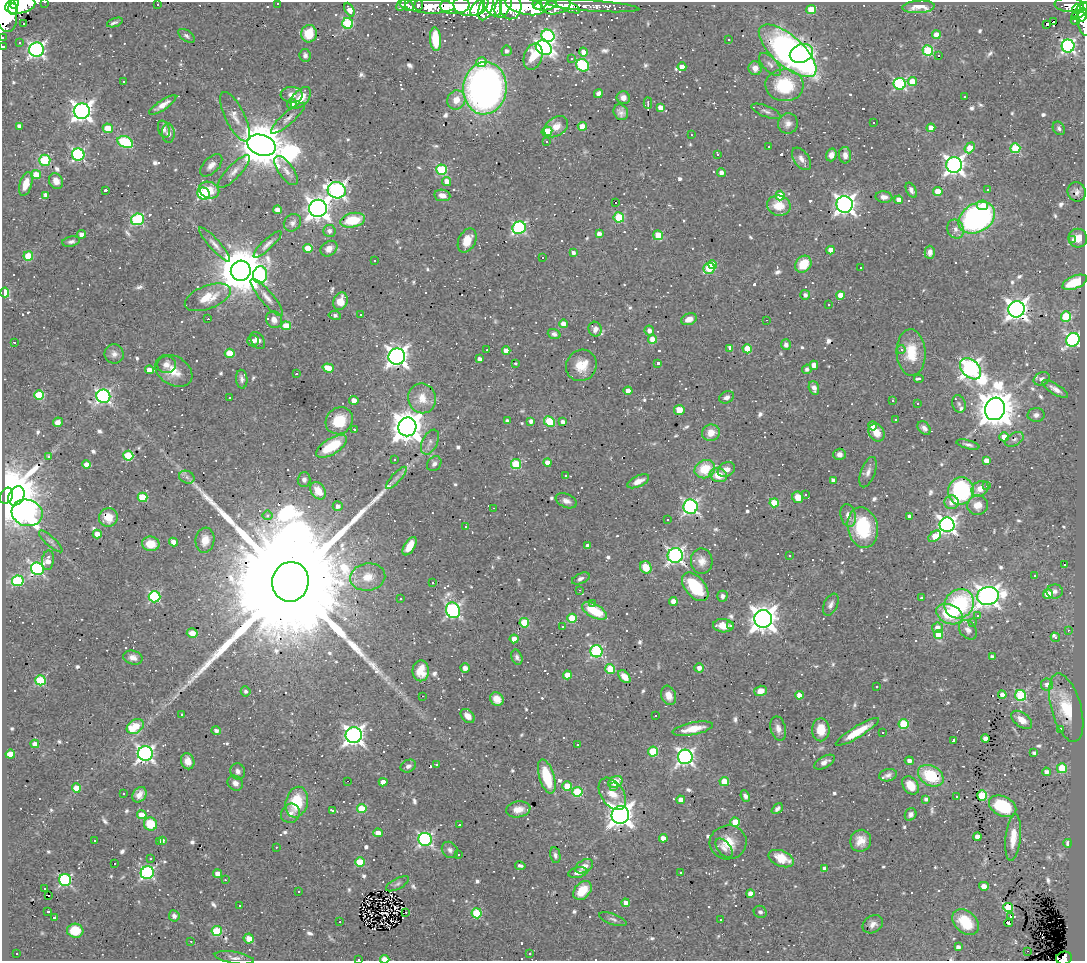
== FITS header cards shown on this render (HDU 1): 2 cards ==
NAXIS1  =                 1083
NAXIS2  =                  959

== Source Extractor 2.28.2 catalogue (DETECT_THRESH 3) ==
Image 1083 x 959 px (HDU 1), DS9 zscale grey, 1 PNG px = 1 image px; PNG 1087 x 963 px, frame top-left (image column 1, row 959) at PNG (2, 2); each listed source drawn as its Kron ellipse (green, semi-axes under 4 px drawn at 4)
Background 0.535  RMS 0.027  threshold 0.0806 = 3 sigma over >= 5 px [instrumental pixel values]
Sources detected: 981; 4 with non-positive FLUX_AUTO (blend fragments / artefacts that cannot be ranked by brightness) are neither listed nor drawn; of the other 977, the 500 brightest by FLUX_AUTO listed and drawn (477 fainter detections omitted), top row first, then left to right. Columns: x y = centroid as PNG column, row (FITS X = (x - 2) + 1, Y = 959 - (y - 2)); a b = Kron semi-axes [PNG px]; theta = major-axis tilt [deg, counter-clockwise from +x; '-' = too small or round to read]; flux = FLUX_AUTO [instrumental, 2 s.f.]
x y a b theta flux
45 2 3 2 - 6.1
278 3 3 3 - 5.5
14 4 5 4 - 390
20 5 15 8 11 1200
157 5 3 3 - 34
401 5 6 4 63 17
407 5 7 5 -36 27
419 5 5 4 - 25
469 5 15 10 -5 760
493 5 12 8 -67 580
503 5 13 7 67 550
537 5 5 3 - 240
546 5 11 5 9 730
567 5 15 5 -26 220
1069 5 15 7 -3 220
430 6 25 7 -2 360
455 6 15 8 4 890
525 6 20 8 -13 1300
557 6 14 8 19 330
593 6 47 5 -4 200
479 7 11 6 43 420
511 7 12 10 86 640
918 7 16 6 4 24
1083 7 4 4 - 100
486 8 13 6 71 410
5 9 23 12 -79 1900
13 9 6 5 - 480
811 9 5 4 - 62
1077 9 5 3 - 98
349 10 7 4 -63 23
1081 11 12 5 41 290
1082 15 7 4 59 170
1075 20 5 3 - 15
115 22 8 3 18 7.2
1053 22 4 3 - 2600
24 23 3 3 - 60
348 23 5 5 - 160
1046 24 4 3 - 95
1084 24 12 5 -77 58
309 34 8 8 - 52
936 35 4 4 - 27
186 36 9 5 -35 5.6
548 36 7 6 - 280
2 38 3 2 - 5.7
435 39 12 5 -85 72
729 39 3 3 - 8.2
19 43 3 3 - 8.5
3 46 3 3 - 6.3
1068 46 6 6 - 480
544 48 8 6 -34 680
36 50 7 7 - 600
928 50 5 5 - 160
507 51 5 5 - 6.6
788 51 36 15 -41 940
583 52 4 4 - 21
801 53 12 9 23 180
305 55 6 5 - 7.1
939 56 3 3 - 34
533 57 13 9 72 37
571 58 3 3 - 6.2
481 62 5 5 - 32
770 64 14 7 -46 9.9
582 65 7 6 - 220
682 67 4 4 - 14
755 68 7 6 - 14
123 81 3 3 - 90
912 81 5 4 - 38
900 84 6 6 - 240
784 85 19 16 -3 100
485 88 26 21 84 1000
598 93 5 4 - 6.3
292 95 11 8 -2 13
965 96 3 3 - 6
301 98 13 7 48 33
623 98 7 6 - 11
456 100 10 9 - 24
648 103 6 2 88 6
292 104 5 5 - 8.4
163 105 16 5 34 16
660 107 4 4 - 17
82 111 8 8 - 1100
766 111 16 5 -21 8
621 112 8 7 - 9.5
235 117 27 9 -64 18
288 118 22 6 42 12
874 122 3 3 - 56
788 124 10 10 - 12
19 126 4 4 - 11
582 126 4 4 - 40
556 127 13 9 35 21
108 128 5 4 - 45
931 128 4 4 - 27
1059 128 7 5 -55 5.8
164 129 9 5 -70 5.8
547 132 5 5 - 49
168 133 10 6 -88 9.4
691 135 3 2 - 6.8
546 141 3 3 - 92
125 142 8 5 -24 130
261 145 14 10 -17 9500
769 147 3 2 - 5.6
970 148 6 4 50 48
1015 148 5 5 - 120
718 154 3 3 - 9
78 155 6 6 - 310
831 155 6 5 - 10
845 155 8 6 -86 11
801 159 13 7 -54 11
45 160 5 5 - 140
211 165 14 7 45 13
954 165 8 8 - 990
442 170 5 5 - 130
234 171 21 7 46 15
286 171 17 7 -54 13
721 173 4 4 - 9.9
36 175 5 4 - 43
56 181 8 6 -59 15
447 181 4 4 - 23
26 184 12 6 74 26
105 190 3 3 - 14
209 190 10 8 -24 30
337 190 9 8 - 690
911 190 8 4 -61 6.8
988 190 3 3 - 40
938 191 4 4 - 43
1077 192 10 9 - 9.1
204 194 6 6 - 220
46 195 4 4 - 12
442 195 8 5 -9 14
780 196 5 4 - 55
884 197 8 5 -7 10
899 200 4 4 - 22
615 202 3 3 - 1100
845 204 8 8 - 1100
983 205 5 4 - 21
779 206 12 10 -13 37
318 208 9 8 - 1700
277 210 4 4 - 13
619 217 5 5 - 110
977 218 19 14 30 470
138 219 7 5 18 220
353 220 12 7 11 78
292 223 9 8 - 9
519 228 7 6 - 270
956 229 9 8 - 10
329 231 6 6 - 7
82 234 4 4 - 16
599 234 4 4 - 10
658 235 5 4 - 40
1078 238 9 9 - 22
1073 239 4 3 - 8.8
467 240 13 8 64 31
71 242 9 5 11 5.8
214 244 22 5 -48 12
267 244 18 5 43 9.6
308 248 4 4 - 36
329 249 9 7 36 15
831 250 4 4 - 22
930 252 6 5 - 9.6
573 253 4 4 - 6.5
28 256 5 4 - 69
542 258 3 3 - 550
375 261 3 3 - 7.8
803 264 9 7 50 45
712 265 4 4 - 32
861 267 3 3 - 160
709 268 6 5 - 100
241 271 10 10 - 11000
260 275 8 7 - 220
1075 282 13 6 22 70
5 292 5 4 - 94
805 295 5 5 - 6.8
841 295 4 4 - 31
208 297 24 11 21 49
267 297 24 6 -50 15
340 301 9 7 70 23
829 305 3 3 - 21
1016 309 8 8 - 1400
361 314 3 3 - 24
335 315 6 3 -9 6.7
1066 316 5 5 - 120
208 319 3 2 - 20
689 319 8 5 22 16
274 320 9 7 -57 17
767 320 3 2 - 94
563 324 4 4 - 19
286 326 5 4 - 47
595 329 7 6 - 11
649 331 5 4 - 13
554 334 6 5 - 6.6
653 339 4 4 - 48
258 340 9 6 -54 11
1073 340 7 6 - 400
253 341 6 5 - 8.8
14 342 3 3 - 49
786 345 5 4 - 6.4
729 348 4 3 - 31
747 349 4 4 - 41
901 349 4 4 - 6.2
487 350 3 2 - 8
506 351 4 4 - 14
230 353 5 4 - 54
911 353 23 14 -88 58
114 354 10 9 - 11
397 356 8 8 - 1300
479 359 4 4 - 6.6
515 363 3 3 - 17
658 363 3 3 - 8.3
167 365 9 8 - 12
581 365 16 15 - 38
814 365 4 4 - 26
328 368 6 4 -19 23
807 369 5 4 - 7.1
970 369 12 8 -44 940
149 370 4 4 - 19
174 371 20 14 -32 35
296 374 3 2 - 12
242 379 9 6 -85 7
919 379 4 3 - 9.2
1042 379 8 6 22 6.3
814 388 7 5 -72 9.2
1055 389 14 5 -32 12
628 391 4 4 - 18
39 395 5 5 - 62
103 396 7 6 - 470
229 397 3 3 - 45
727 397 8 5 23 7.9
422 398 15 14 - 25
354 400 4 4 - 17
893 401 3 3 - 9.8
917 404 3 3 - 20
959 404 9 6 -71 6
995 409 11 10 - 5400
679 410 5 5 - 26
1036 415 8 7 - 7.6
896 420 3 3 - 9.5
339 421 14 12 44 61
507 421 4 4 - 7.8
531 421 4 4 - 9.3
549 421 6 5 - 84
58 422 5 4 - 11
563 422 4 4 - 9.1
873 426 4 4 - 16
407 427 9 9 - 3300
924 428 8 5 -46 8.6
354 429 3 3 - 23
711 433 9 8 - 24
876 433 9 7 -55 22
1004 437 4 4 - 31
1014 439 10 6 30 7.1
430 442 13 7 64 9.4
968 444 12 4 -14 6.3
332 446 17 8 31 80
839 454 6 6 - 8.6
49 456 3 3 - 8.4
128 456 5 5 - 94
394 460 3 3 - 49
986 460 4 4 - 15
548 462 4 4 - 21
86 464 4 4 - 15
434 464 8 6 51 7.5
516 464 5 5 - 120
705 469 10 9 - 60
726 470 9 7 32 15
868 472 16 7 70 11
565 475 3 3 - 21
718 475 9 7 -16 34
187 477 8 6 -24 6.2
396 478 14 4 48 8.2
304 480 7 6 - 6.2
833 480 4 4 - 6.4
638 481 12 5 24 18
987 486 3 3 - 400
980 489 9 7 34 15
318 491 9 7 -55 30
961 491 14 12 76 220
806 495 4 3 - 55
6 496 8 6 66 23000
16 496 10 7 59 3000
143 497 5 4 - 79
798 497 6 5 - 28
566 501 11 6 -23 11
951 502 7 6 - 13
774 503 4 4 - 65
978 505 10 9 - 22
338 506 5 5 - 8.5
691 507 7 7 - 480
493 508 3 2 - 5.7
27 513 16 13 -19 870
268 515 5 5 - 7.9
848 515 11 7 -77 12
910 516 4 3 - 9.3
108 517 9 9 - 34
667 520 3 3 - 76
947 525 7 7 - 890
466 527 3 3 - 6.6
863 527 20 15 -78 130
97 534 4 4 - 21
935 536 7 4 38 31
205 540 12 9 82 23
51 541 15 5 -42 6.1
173 542 4 4 - 13
151 544 9 7 -9 36
410 546 10 5 59 30
588 546 4 4 - 12
675 556 7 7 - 640
789 556 3 3 - 7.2
48 560 10 6 83 20
702 561 13 11 -87 18
1064 565 3 3 - 77
646 567 6 5 - 32
37 569 7 6 - 370
1034 576 3 3 - 23
368 577 17 13 8 30
581 579 9 5 24 7.8
18 581 6 5 - 160
290 582 20 18 77 190000
433 582 3 3 - 270
695 587 17 10 -49 89
579 590 3 2 - 13
1055 591 8 7 - 9.4
1048 594 5 4 - 55
722 596 5 5 - 6.8
988 596 11 9 13 1400
154 597 6 6 - 200
921 598 3 3 - 64
400 599 3 3 - 5.6
673 601 4 4 - 21
593 603 3 3 - 130
959 604 15 14 - 170
831 605 12 6 64 8.5
453 610 8 7 - 480
594 611 14 6 -28 48
949 614 14 9 -22 94
978 615 3 3 - 34
572 618 4 4 - 67
763 619 9 8 - 2300
524 623 5 5 - 82
973 623 3 3 - 110
723 626 10 6 -4 27
730 626 3 3 - 5.9
562 627 3 3 - 6.9
937 628 5 5 - 16
968 630 10 8 -52 11
1068 630 3 3 - 12
192 633 5 4 - 14
938 635 4 4 - 39
1055 637 5 3 - 23
514 639 4 4 - 17
596 651 6 6 - 260
517 657 8 5 -68 6.4
992 657 4 4 - 7.9
133 658 10 7 -14 12
465 668 4 4 - 8.4
699 668 5 4 - 11
610 669 5 5 - 75
421 671 10 8 88 32
567 675 4 4 - 35
624 677 7 5 -48 19
40 680 5 5 - 130
1047 684 6 6 - 13
877 686 3 3 - 7.5
246 691 5 5 - 5.6
760 691 6 5 - 18
669 695 10 7 -71 17
799 695 4 4 - 24
1002 695 4 4 - 13
422 696 3 2 - 230
1021 696 5 5 - 170
497 699 7 6 - 19
1066 708 35 15 -75 71
182 714 3 3 - 11
655 715 3 3 - 370
468 716 8 6 -45 18
1022 720 12 7 -37 23
903 724 5 5 - 90
135 726 9 6 33 69
693 729 20 6 11 35
778 729 12 7 -76 12
1060 729 3 3 - 8.2
216 730 5 4 - 7.3
821 730 11 9 -90 33
857 732 25 5 31 50
882 733 3 3 - 110
354 735 8 8 - 1000
985 739 4 4 - 13
954 740 3 3 - 17
35 744 4 4 - 16
577 745 3 3 - 7.3
653 752 5 5 - 92
1034 753 4 3 - 5.5
10 754 4 4 - 28
145 754 7 7 - 690
685 757 7 7 - 670
188 761 8 6 -70 15
909 761 4 4 - 9.3
824 762 11 5 29 10
437 765 3 3 - 7
408 766 8 6 26 7.3
1062 768 5 5 - 120
238 771 8 7 - 8.7
1046 772 4 4 - 9.9
888 775 9 6 15 7.7
931 776 13 10 -29 89
547 777 18 7 -73 82
347 781 3 2 - 65
724 781 5 4 - 46
383 782 4 4 - 17
615 782 7 5 27 43
235 783 8 7 - 9.7
911 785 10 7 -57 35
567 786 5 4 - 33
613 787 3 3 - 120
76 788 4 4 - 34
577 792 5 5 - 110
123 793 3 3 - 61
612 794 18 11 -56 27
139 795 8 6 54 13
982 795 5 5 - 120
745 796 6 4 -66 6.1
957 797 3 3 - 160
926 799 4 4 - 6.4
681 800 4 4 - 20
297 802 15 11 76 78
1003 806 14 9 -26 110
362 809 4 4 - 84
518 809 12 8 9 18
777 809 6 4 43 6.3
333 810 4 3 - 6.4
290 813 10 9 - 11
911 814 6 5 - 6.9
142 815 5 4 - 32
620 815 9 8 - 1900
735 822 4 4 - 45
150 824 7 6 - 60
459 825 3 3 - 16
378 833 5 4 - 19
977 837 4 4 - 19
663 838 4 4 - 16
1013 838 23 7 84 31
425 839 7 6 - 430
94 840 3 3 - 6.2
162 840 4 3 - 8.4
861 841 11 10 - 22
159 842 3 3 - 9.3
728 842 18 17 - 40
1068 843 4 3 - 13
276 847 3 2 - 11
724 848 11 6 -49 8.5
450 850 9 7 -47 6.9
458 854 3 3 - 12
555 855 8 5 -79 5.7
151 858 3 3 - 6.8
781 859 13 7 -22 44
360 862 5 4 - 61
114 863 3 3 - 300
520 866 5 3 - 5.7
584 866 10 6 30 13
825 869 4 4 - 14
681 872 3 3 - 8.2
147 873 6 6 - 330
578 873 10 5 12 9.8
217 874 4 4 - 13
65 880 6 6 - 260
225 880 3 2 - 10
397 884 13 5 27 5.9
984 886 5 4 - 14
44 889 3 3 - 5.6
582 890 11 7 48 48
298 891 3 3 - 6.1
750 894 4 4 - 16
49 896 3 2 - 8.5
625 903 4 4 - 17
240 906 3 3 - 140
1008 908 5 4 - 110
48 912 3 3 - 6
406 912 3 2 - 6.2
760 912 7 6 - 5.6
477 913 5 5 - 110
174 916 6 5 - 9
1010 916 3 2 - 16
54 917 3 3 - 210
613 919 14 5 -19 6.6
721 919 3 2 - 11
340 922 3 2 - 7.7
965 922 15 10 -41 62
1008 923 4 3 - 26
873 924 11 8 34 11
75 931 8 7 - 49
217 931 5 5 - 100
249 939 5 5 - 27
191 941 3 2 - 6.4
958 947 4 4 - 7.6
1027 951 3 2 - 11
17 953 3 3 - 9.1
530 954 3 3 - 8.1
234 958 20 6 -9 10
1064 958 8 6 12 75
359 959 3 2 - 34
385 959 5 3 - 42
At the frame edge (FLAGS 8, measured only in part): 10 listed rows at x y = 45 2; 278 3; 1083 7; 5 9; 1084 24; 2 38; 3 46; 1064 958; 359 959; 385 959
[477 fainter detections neither listed nor drawn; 4 non-positive-flux detections neither listed nor drawn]